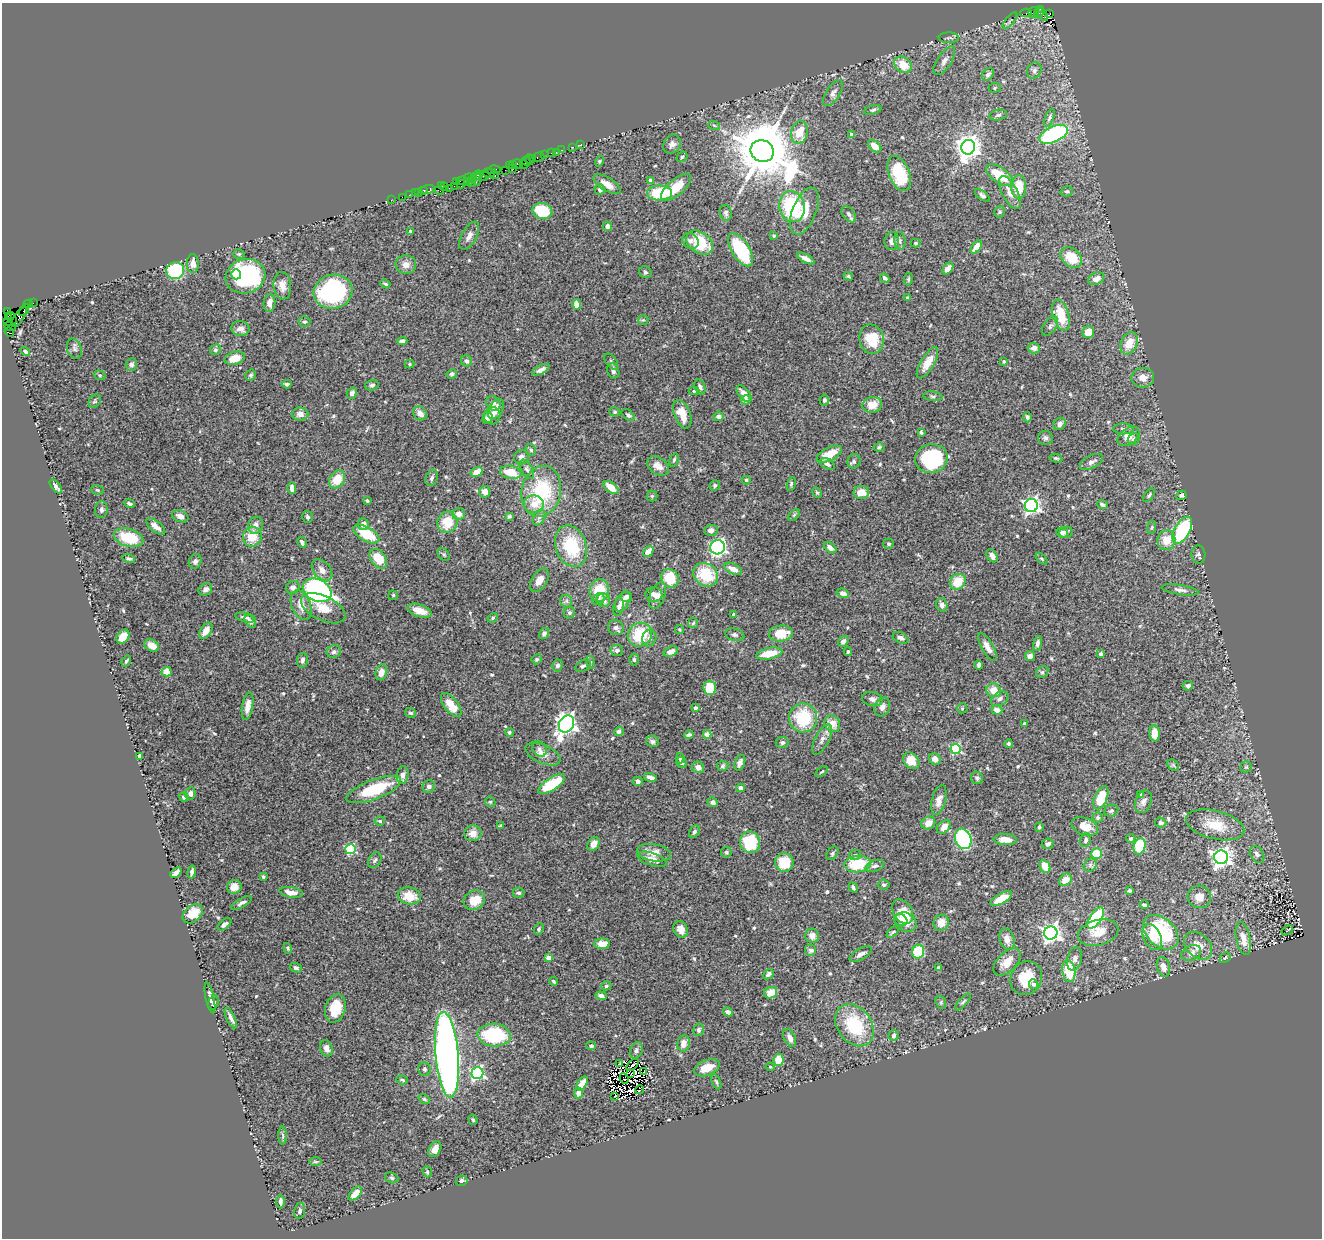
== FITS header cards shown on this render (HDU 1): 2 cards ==
NAXIS1  =                 1320
NAXIS2  =                 1236

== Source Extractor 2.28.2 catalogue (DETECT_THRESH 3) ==
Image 1320 x 1236 px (HDU 1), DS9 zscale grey, 1 PNG px = 1 image px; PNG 1324 x 1240 px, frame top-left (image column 1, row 1236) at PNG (2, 3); each listed source drawn as its Kron ellipse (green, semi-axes under 4 px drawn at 4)
Background 0.579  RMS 0.029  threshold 0.0857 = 3 sigma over >= 5 px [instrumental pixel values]
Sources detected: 587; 4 with non-positive FLUX_AUTO (blend fragments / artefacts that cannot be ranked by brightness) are neither listed nor drawn; of the other 583, the 500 brightest by FLUX_AUTO listed and drawn (83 fainter detections omitted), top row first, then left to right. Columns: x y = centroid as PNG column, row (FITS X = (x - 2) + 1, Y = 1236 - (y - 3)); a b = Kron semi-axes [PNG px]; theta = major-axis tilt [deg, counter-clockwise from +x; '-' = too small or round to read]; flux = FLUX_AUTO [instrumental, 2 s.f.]
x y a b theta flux
1040 10 3 2 - 22
1026 13 6 2 11 7.5
1034 13 5 5 - 52
1039 13 5 3 - 36
1050 14 3 2 - 9.2
1042 15 8 3 -49 32
1010 21 10 3 50 3.4
949 38 10 5 1 4.4
944 61 16 7 57 11
903 65 9 7 -39 36
1034 70 8 7 - 6.5
988 74 7 5 49 6.9
995 88 6 5 - 3
833 93 14 7 57 10
873 110 9 4 14 3.8
998 115 9 5 9 4.3
1049 118 9 4 68 3.9
714 125 6 3 -20 2.6
799 132 11 8 78 44
851 134 4 4 - 6.1
1054 134 15 7 24 220
581 144 3 2 - 3.7
672 144 10 8 54 8.6
875 146 8 5 -43 20
573 147 3 2 - 4
968 147 7 7 - 1700
562 150 4 3 - 41
762 151 12 10 -29 17000
556 152 3 2 - 5.5
551 153 3 2 - 36
544 155 3 2 - 6.2
538 157 6 3 18 31
682 157 6 4 43 2.7
533 159 3 2 - 20
529 160 5 3 - 34
526 161 5 2 - 40
599 161 5 4 - 2.7
513 164 2 2 - 14
518 164 5 3 - 56
524 164 4 2 - 15
509 166 4 2 - 82
513 169 3 2 - 6.9
494 170 7 3 8 54
505 170 2 2 - 2.9
489 173 6 4 -14 38
899 173 18 10 -68 86
494 174 5 3 - 30
477 175 6 3 20 140
1000 175 16 7 -34 60
483 176 7 4 6 39
470 178 6 3 -7 98
477 179 6 3 77 64
651 180 4 3 - 9.8
463 181 7 4 -9 47
456 182 4 2 - 30
468 182 3 2 - 6.9
472 182 4 2 - 11
461 184 4 2 - 26
607 184 15 6 -32 19
441 186 3 2 - 32
445 186 3 2 - 9.5
454 186 2 2 - 20
676 187 18 8 41 46
1019 187 11 7 89 37
449 188 2 2 - 38
424 190 3 3 - 49
427 190 7 3 18 100
600 190 5 5 - 5.3
439 191 4 2 - 20
1067 191 6 5 - 3.5
419 192 3 2 - 13
1010 192 18 7 -63 16
415 193 2 2 - 7.8
659 193 12 7 0 87
409 195 2 2 - 13
982 195 8 4 -36 5
402 197 2 2 - 17
391 200 2 2 - 9.7
792 207 15 12 -80 150
542 211 10 8 -17 64
804 211 25 12 68 41
1000 212 6 5 - 3.2
726 213 8 6 -75 5
849 214 9 5 -53 7.1
607 226 5 4 - 6.5
410 231 4 3 - 2.4
469 236 15 7 62 11
774 236 3 3 - 3.2
690 241 8 7 - 8.1
892 241 9 7 89 9
900 241 9 5 -83 4.7
700 242 15 10 -39 72
916 243 5 4 - 3
976 247 7 4 52 16
740 250 19 9 -58 130
239 254 5 4 - 2.7
1071 257 12 9 -40 50
806 259 9 4 -29 9.6
193 264 9 6 -88 14
406 265 10 9 - 13
948 268 7 4 51 16
175 271 9 8 - 170
645 272 6 5 - 3.6
236 274 5 5 - 41
245 276 20 17 16 260
848 276 5 3 - 2.5
885 278 5 4 - 4.5
908 279 6 4 81 3.1
1096 279 8 5 26 16
385 284 5 3 - 2.7
282 286 14 8 -85 16
333 292 19 17 14 230
907 298 4 3 - 2.8
33 303 2 2 - 7.8
269 303 9 6 85 13
28 304 4 2 - 11
577 304 5 4 - 14
24 310 6 3 57 45
7 312 3 3 - 47
1061 315 16 8 -74 61
9 317 3 3 - 170
19 317 11 4 55 130
12 318 7 4 -72 590
643 320 5 5 - 2.8
8 322 2 2 - 6.7
304 322 6 5 - 3.5
10 326 6 3 -17 41
1050 326 11 6 56 6
240 329 9 7 -6 12
9 332 5 3 - 2.5
1088 332 6 5 - 27
872 339 15 12 -76 59
402 341 5 4 - 6.7
1129 343 11 8 66 33
1034 348 6 5 - 8.9
74 349 10 7 -69 7.1
215 350 6 5 - 3.9
25 351 5 4 - 4.8
235 358 10 6 15 33
467 361 6 5 - 6
1004 361 3 3 - 2.5
611 362 9 5 -53 4.4
927 363 18 6 59 24
409 364 5 4 - 2.7
131 365 6 5 - 6.4
541 370 9 4 25 9.8
613 371 8 6 -68 6.5
452 374 5 4 - 4.7
100 375 6 4 -21 2.6
251 375 6 5 - 3.4
1143 378 11 9 4 15
287 384 4 3 - 4.9
372 385 7 5 17 4.9
700 387 8 5 -71 5.7
694 391 5 4 - 3.4
352 393 6 5 - 8.6
744 394 10 5 -49 15
933 396 10 4 -6 4.1
746 400 5 4 - 11
824 400 5 5 - 4.4
95 401 7 5 53 3
493 403 8 6 -45 8.3
872 405 10 7 11 28
496 409 11 6 57 21
615 412 5 4 - 2.7
420 413 7 6 - 12
300 414 8 6 0 11
682 414 15 8 -69 30
628 415 7 5 -40 5.5
492 416 9 8 - 12
719 416 5 5 - 7.6
1027 417 5 4 - 4.4
487 418 6 5 - 13
1060 424 6 5 - 7.8
1123 429 10 5 -1 5.9
921 432 4 3 - 2.8
1128 436 12 8 36 25
1045 438 7 7 - 6.1
1134 439 6 5 - 4.2
879 447 5 4 - 2.8
531 450 6 5 - 3.3
829 454 14 6 27 37
521 457 7 7 - 9.9
1056 458 6 4 -15 3.1
931 459 16 14 13 170
674 460 7 4 74 4.1
854 461 7 6 - 4.7
1091 462 12 6 26 7.9
827 464 8 5 -30 6.2
658 466 12 8 -35 15
527 469 10 5 -61 6.2
477 472 6 4 31 18
511 472 11 6 -10 39
432 478 8 6 70 5.8
337 479 9 7 55 36
746 480 4 4 - 3.1
791 484 7 4 76 2.9
715 485 5 5 - 3.8
56 486 8 3 -51 6.5
611 487 9 5 -37 30
292 488 6 4 -85 11
97 490 6 5 - 2.7
541 491 25 19 77 130
485 492 6 5 - 13
817 492 5 4 - 2.7
861 492 8 6 0 22
1149 495 8 4 51 3.5
1181 495 5 4 - 5.9
652 496 5 5 - 3.2
367 501 3 3 - 2.5
129 504 6 3 -24 4.5
534 504 10 9 - 21
1102 505 5 4 - 5.5
1031 506 6 6 - 580
101 510 8 6 86 4.8
459 514 6 6 - 11
794 515 7 4 45 2.8
180 516 8 5 -23 11
509 516 4 4 - 3.6
307 517 6 5 - 4.2
539 517 8 5 62 5.7
447 522 11 10 - 45
363 524 6 5 - 9.3
256 525 9 7 73 11
156 526 12 5 -39 13
1152 527 6 4 82 3
711 530 7 5 4 7.9
1182 530 15 7 61 140
1066 532 7 5 19 4.9
1062 533 6 5 - 5.9
366 534 14 7 -30 70
252 537 10 9 - 35
129 538 15 9 -17 70
1166 540 10 9 - 31
302 542 6 3 -64 4.4
889 544 5 5 - 3.7
571 546 21 15 -70 94
718 547 7 7 - 400
830 548 7 4 -37 10
648 551 6 4 44 18
444 554 7 5 -55 3.4
1198 554 9 7 -84 5.2
992 556 7 5 -59 8.7
129 558 6 4 -15 4.3
378 559 11 7 -52 45
1042 559 7 4 -44 2.5
195 561 7 6 - 6.7
733 569 9 5 -26 16
322 570 12 8 -50 13
706 575 13 11 -37 81
670 578 9 8 - 54
539 580 13 7 58 17
958 582 8 7 - 42
293 587 7 6 - 8.9
205 589 7 6 - 7.7
317 590 15 11 -27 560
599 590 11 10 - 48
1180 590 19 5 -9 8.9
843 593 6 4 -17 9.1
654 594 8 7 - 11
393 595 5 5 - 2.6
657 595 14 7 68 14
627 597 5 5 - 8.3
598 599 6 5 - 4.5
603 600 7 6 - 11
566 601 6 6 - 4.4
623 601 11 6 61 16
301 605 16 9 -68 22
942 605 7 5 -75 8
619 607 9 5 78 5.4
323 608 24 12 -26 31
419 611 12 6 -19 28
569 613 6 6 - 4.5
733 614 4 3 - 2.6
245 617 10 4 -14 6.3
493 618 5 4 - 2.8
250 621 7 4 -54 6.2
693 623 5 5 - 3.1
616 628 8 7 - 7.7
680 630 4 4 - 2.5
206 631 9 5 56 19
781 633 12 8 6 42
544 634 6 4 58 5.6
640 635 13 11 39 77
735 635 10 6 -16 5.1
123 637 7 5 51 26
649 638 8 7 - 7.3
901 638 8 5 -24 7.5
843 641 6 4 53 6.1
1037 643 7 4 74 6.1
152 646 8 5 -29 19
987 647 15 6 -61 14
617 650 6 5 - 5.9
334 652 7 6 - 6.4
671 652 7 5 21 13
848 652 4 3 - 2.7
769 653 13 5 10 32
1100 654 3 3 - 8.2
1030 656 5 5 - 9.8
537 659 5 4 - 3.1
302 660 7 5 80 6.3
634 660 6 4 -86 3.4
126 661 6 3 55 3
590 662 6 4 -73 3
558 665 6 5 - 5.3
979 665 4 4 - 6.1
583 666 8 5 28 5.1
167 672 5 4 - 28
381 672 8 5 75 16
1042 672 6 5 - 3.4
1188 686 5 4 - 5.3
710 688 7 6 - 51
994 690 7 6 - 25
872 699 10 7 -13 7.4
1000 699 9 6 31 8.8
451 705 14 7 -52 32
248 706 14 5 80 15
882 707 10 7 65 9.5
695 708 4 3 - 7.1
962 708 5 5 - 2.6
997 710 5 4 - 13
410 713 6 4 -29 3.8
803 718 14 14 - 95
566 724 9 7 60 1200
832 724 8 7 - 22
1024 724 4 3 - 3.2
619 731 5 4 - 6.4
509 732 4 4 - 3.4
1155 733 8 5 -88 23
707 734 4 4 - 25
689 735 5 3 - 5.6
822 739 16 7 63 12
652 741 6 5 - 4.5
782 742 6 5 - 4.8
1009 744 4 4 - 3.9
539 749 8 6 -54 6.3
955 749 5 5 - 180
543 754 18 9 -24 17
140 756 4 4 - 15
680 758 5 4 - 2.5
935 759 6 5 - 11
911 761 9 7 -49 32
682 763 6 5 - 4.6
740 763 8 5 70 7.3
1173 765 6 5 - 3.3
723 766 6 5 - 3.7
698 767 6 5 - 11
1246 767 5 5 - 3
822 772 7 3 39 2.4
403 775 9 6 83 8.2
650 777 7 4 -15 9.7
977 778 6 6 - 4
638 781 5 4 - 4.8
552 784 15 6 32 89
429 786 6 6 - 7.9
741 788 4 4 - 8.7
374 790 29 9 20 100
190 793 6 5 - 6.2
1141 794 3 3 - 4.6
184 797 4 4 - 3.5
1101 798 12 6 66 64
939 800 15 7 76 14
490 802 5 5 - 2.9
713 802 5 5 - 6.7
1143 802 12 8 67 8.7
1111 811 7 5 25 3.7
1098 818 5 5 - 3.8
380 821 5 4 - 2.7
928 823 7 6 - 19
1160 823 6 5 - 3.5
1215 825 30 14 -14 50
500 826 4 3 - 2.7
1085 826 14 8 -20 25
944 827 8 5 43 18
1039 827 4 4 - 4.5
694 832 7 5 58 4.6
473 833 8 7 - 17
963 839 10 8 -70 290
1005 839 11 5 -3 18
1131 839 4 4 - 4.4
1086 840 7 5 69 5.3
750 842 11 10 - 81
593 844 7 5 58 14
1048 844 6 5 - 7.1
1140 846 8 6 76 91
351 849 5 5 - 170
726 852 5 5 - 3.3
654 853 17 8 -10 20
832 853 7 5 53 3.8
1096 854 5 5 - 52
1257 854 9 6 -57 6.9
855 855 6 5 - 4.1
1221 857 7 7 - 1000
652 859 15 6 -17 15
375 860 8 6 60 5
784 862 9 9 - 55
857 864 13 8 7 78
1090 865 7 6 - 5.2
875 866 9 5 19 5.8
1045 866 7 5 -63 28
192 872 6 3 78 5.6
176 873 6 4 43 10
263 877 4 3 - 2.9
1065 880 7 5 39 18
884 885 6 5 - 4.4
234 887 7 7 - 23
853 887 5 3 - 3.9
1129 890 4 3 - 4.2
291 892 12 5 -10 15
518 893 6 5 - 5.1
409 896 11 8 -8 34
1199 897 11 11 - 19
1001 898 12 5 30 33
474 900 11 9 30 34
241 903 12 4 29 6.8
1144 905 4 3 - 3.8
903 912 13 9 -57 39
193 914 11 8 39 41
1096 918 12 5 57 150
901 920 7 6 - 10
906 922 11 9 -28 18
941 923 8 7 - 20
224 924 8 4 38 7.1
539 929 6 4 65 3.4
681 929 9 6 -58 19
1287 930 6 2 34 3.4
893 932 7 3 42 2.9
1161 932 20 14 -43 170
1051 933 7 6 - 910
1098 933 21 12 15 28
812 936 7 7 - 14
1152 937 14 8 -65 19
1243 938 16 7 -78 23
1007 939 11 7 -74 15
602 944 7 5 1 27
1198 946 16 11 -44 27
288 948 5 4 - 2.5
811 950 6 6 - 5.9
918 952 7 6 - 96
1191 953 10 7 24 14
861 954 12 5 30 9.3
549 958 4 4 - 18
1225 958 6 4 47 3.4
1075 959 12 7 76 9.3
1007 962 17 9 44 27
1163 967 10 6 -74 14
296 968 6 4 -18 4.5
939 968 4 4 - 4.5
1069 971 11 6 -81 67
768 974 6 4 41 6.5
1026 978 17 15 58 58
553 981 4 3 - 2.9
1034 984 5 4 - 6.4
606 986 5 4 - 3.4
771 993 6 5 - 27
601 996 6 4 -19 8
210 998 15 4 -78 9.7
214 1002 7 5 74 4.1
941 1002 7 5 -71 3.1
963 1002 10 4 48 4.2
335 1009 14 10 73 56
728 1012 5 4 - 8.2
231 1018 11 3 -65 7.6
854 1025 23 17 -54 110
699 1030 6 5 - 4.6
494 1035 16 11 -5 150
894 1035 6 5 - 4.9
790 1038 9 5 -65 11
683 1043 8 6 81 14
591 1046 5 4 - 4.5
326 1048 8 6 -73 9.7
636 1050 8 6 69 6.3
447 1055 43 11 -85 1500
778 1060 6 5 - 35
619 1064 4 3 - 4.1
633 1065 7 2 43 2.7
770 1067 4 4 - 2.7
707 1068 13 7 21 31
424 1069 7 6 - 4.1
644 1072 4 2 - 3.8
477 1073 6 6 - 360
631 1073 4 2 - 2.4
624 1079 5 2 - 2.6
402 1080 6 3 -18 3
716 1082 8 3 -67 3.1
582 1083 8 4 55 22
640 1090 4 3 - 38
578 1093 5 4 - 11
614 1096 3 2 - 2.6
424 1099 6 4 -36 2.7
473 1120 5 4 - 2.6
283 1136 9 4 -89 3.2
435 1149 8 5 57 13
315 1162 6 3 0 2.4
427 1172 6 4 -71 2.6
392 1178 7 5 -16 3.5
462 1181 6 5 - 4.5
355 1194 8 4 47 20
280 1201 7 3 90 6.1
300 1211 8 5 82 5.3
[83 fainter detections neither listed nor drawn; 4 non-positive-flux detections neither listed nor drawn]